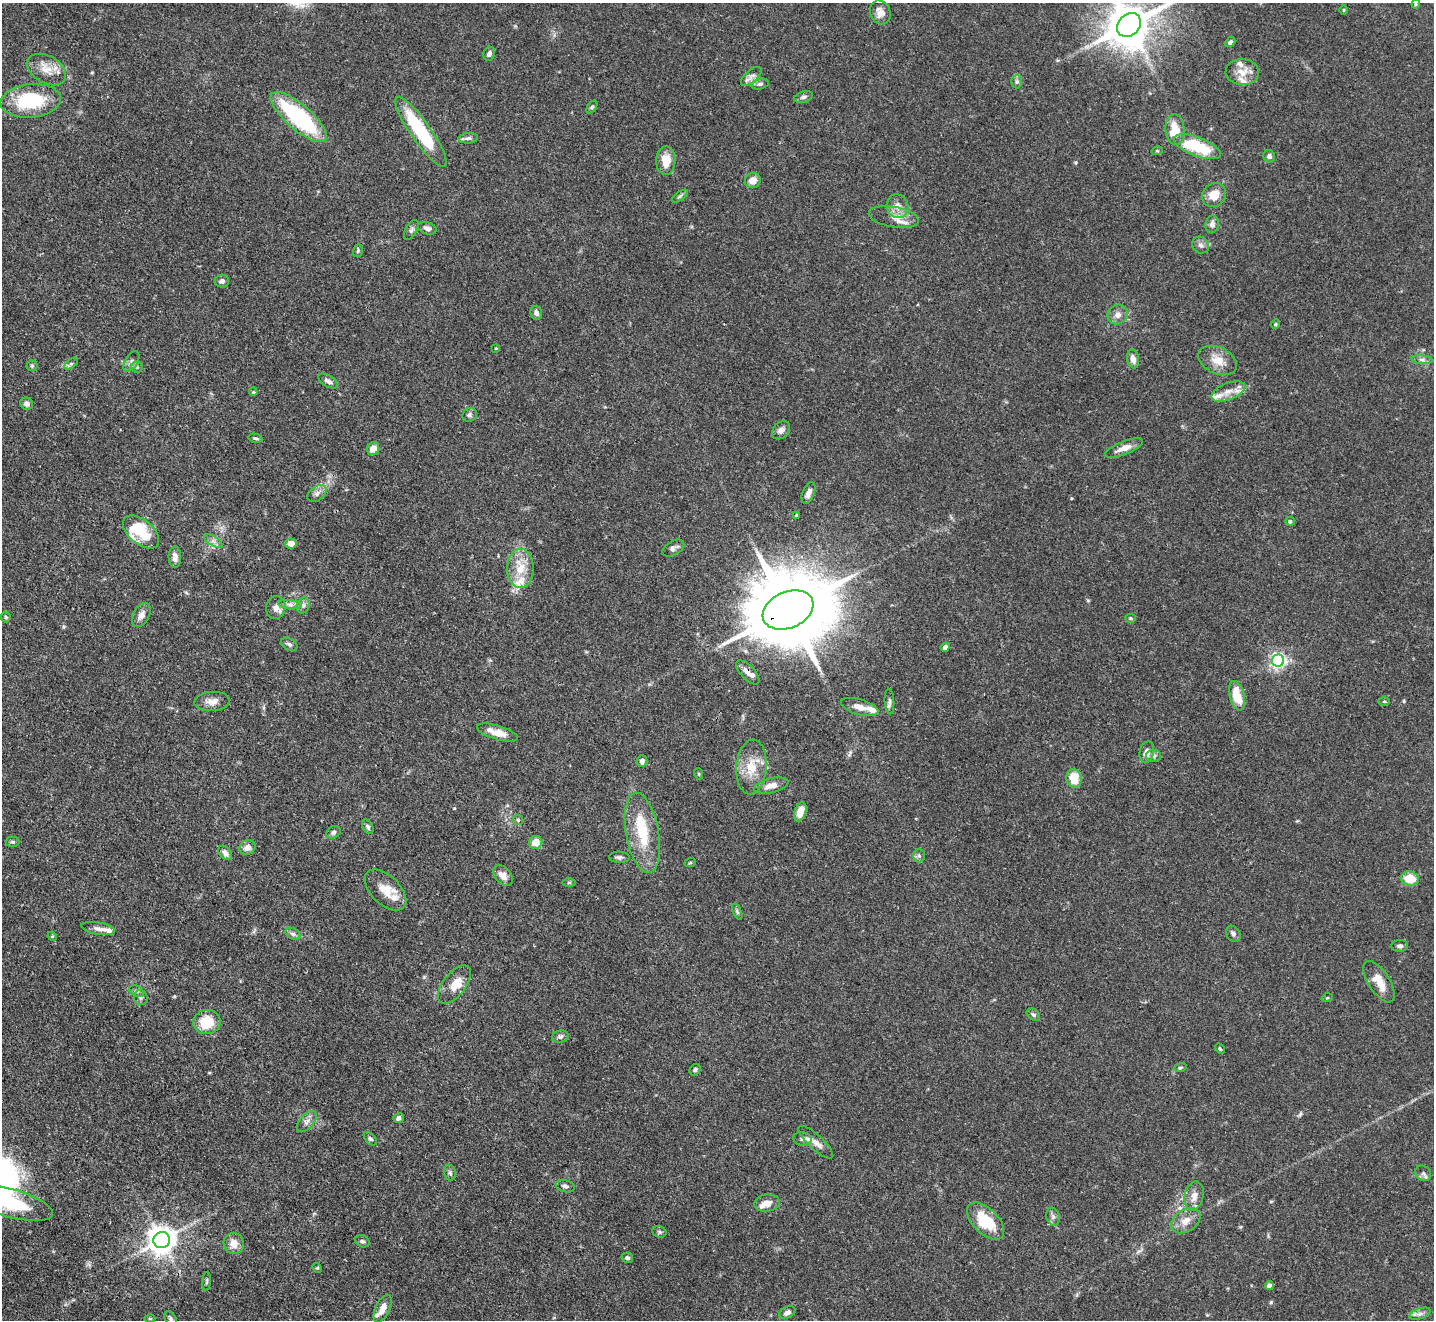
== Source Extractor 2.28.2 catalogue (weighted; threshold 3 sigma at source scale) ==
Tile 7 of 4 x 4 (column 3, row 2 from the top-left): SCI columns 2864-4295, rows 2928-4245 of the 5728 x 5718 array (HDU 1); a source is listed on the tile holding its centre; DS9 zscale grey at full resolution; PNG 1436 x 1322 px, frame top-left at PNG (2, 3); each listed source drawn as its Kron ellipse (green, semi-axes under 4 px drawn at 4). Shown black and unused: <1% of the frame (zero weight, under 3 of 4 exposures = <1% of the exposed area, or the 3 px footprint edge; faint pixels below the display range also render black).
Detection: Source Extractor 2.28.2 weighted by HDU 2 'WHT'; one run over the whole footprint, this tile lists its part. Background 0.068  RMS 0.0034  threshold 0.0155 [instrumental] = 3 sigma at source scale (4.5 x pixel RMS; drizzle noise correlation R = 1.50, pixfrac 1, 0.05/0.05 arcsec/px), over >= 5 px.
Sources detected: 162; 15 inside a brighter listed object's ellipse — not listed separately; the other 147 listed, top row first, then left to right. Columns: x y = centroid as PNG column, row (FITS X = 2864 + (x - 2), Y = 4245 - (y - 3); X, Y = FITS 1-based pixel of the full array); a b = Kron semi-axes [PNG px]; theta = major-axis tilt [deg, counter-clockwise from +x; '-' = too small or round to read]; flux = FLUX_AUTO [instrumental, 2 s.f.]
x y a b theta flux
1416 4 4 4 - 0.34
1344 10 5 3 - 0.32
880 12 12 10 -65 2.6
1129 25 13 10 45 1400
1230 42 6 4 43 0.73
489 54 7 5 69 1.2
47 69 21 13 -30 5.5
1242 72 16 13 -2 4.8
751 76 12 6 41 1.7
1017 82 7 5 89 0.81
760 84 8 5 14 0.92
803 97 9 5 16 1
31 101 30 16 5 23
592 107 7 4 53 0.51
299 117 35 12 -41 41
1175 130 15 9 -84 7.7
421 132 42 10 -55 28
468 138 10 5 4 1.1
1197 147 25 9 -21 16
1157 151 5 3 - 0.37
1269 156 6 5 - 0.97
666 161 14 9 88 5.8
753 180 8 7 - 3.1
1214 195 12 11 - 5.4
680 196 9 4 35 0.77
898 206 12 10 -69 3.1
894 217 25 10 -10 4.4
1212 224 9 6 82 1.7
427 228 9 6 -17 1.3
411 230 11 5 61 1
1201 245 9 8 - 1.4
358 251 6 5 - 0.56
222 281 7 6 - 1
536 313 7 5 -74 1.2
1118 315 10 9 - 2
1275 324 5 4 - 0.43
496 348 3 2 - 0.24
1133 359 9 6 -79 2.1
1218 360 20 13 -26 5
1422 360 10 4 -5 1
131 362 11 6 59 1.3
71 364 8 4 37 0.69
32 366 5 5 - 0.52
137 367 5 5 - 0.63
328 381 11 5 -31 1.3
1228 391 18 8 21 3.9
253 392 4 3 - 0.28
27 404 6 6 - 1.2
470 415 8 6 37 0.85
781 430 10 7 45 1.8
255 438 7 4 -10 0.61
1124 448 20 6 21 3.4
373 449 7 6 - 3.2
317 493 11 7 37 1.5
808 493 11 6 68 1.9
797 515 4 3 - 0.36
1290 521 5 4 - 0.73
141 532 21 12 -40 11
214 541 10 4 -31 1.2
291 544 6 5 - 2.8
673 548 12 7 30 1.3
175 557 10 6 -88 1.7
520 568 19 13 89 7.6
290 605 12 4 -5 1.5
303 605 8 6 71 1.1
276 607 11 9 80 2.2
788 610 26 18 23 5200
141 615 13 8 61 1.9
6 617 5 5 - 0.5
1131 618 5 4 - 0.41
289 644 9 5 -31 0.87
945 647 5 4 - 1.4
1278 661 6 6 - 98
748 672 15 7 -46 2.3
1237 696 15 7 -75 7.6
212 701 18 9 4 2.8
889 701 13 5 -87 1
1384 701 5 3 - 0.36
860 707 19 7 -16 3.3
497 733 21 7 -17 4.5
1147 752 11 7 76 2.4
1154 756 7 6 - 0.89
642 761 6 5 - 1.4
751 767 27 15 85 8.1
699 774 5 3 - 0.35
1074 778 9 7 -81 7
771 786 17 7 13 3.2
800 812 10 5 73 3.9
518 820 5 4 - 0.49
368 827 8 4 -62 0.83
334 832 7 6 - 0.88
642 833 41 16 -80 15
12 842 7 5 -2 0.59
536 842 7 6 - 3.9
247 848 8 7 - 2.2
225 853 8 5 -49 1.6
919 856 7 6 - 0.81
619 857 10 5 -2 0.95
690 863 6 3 18 0.37
503 875 12 8 -50 2.9
1410 879 9 7 -10 6.8
569 883 7 4 0 0.49
385 890 25 14 -44 6.4
737 912 8 4 -67 0.64
98 928 17 6 -9 1.9
293 934 8 5 -30 0.99
1233 934 8 6 -57 0.99
52 936 5 4 - 0.31
1400 946 8 6 1 0.96
1379 982 24 10 -57 5.9
454 985 22 11 52 5.3
137 991 8 5 -27 0.91
141 997 7 7 - 0.88
1327 998 5 3 - 0.35
1033 1015 7 5 -38 0.75
207 1022 13 12 - 9.8
560 1036 8 6 13 1
1220 1049 5 3 - 0.44
1180 1068 6 4 19 0.56
695 1070 6 5 - 0.89
398 1118 5 4 - 1.2
307 1122 13 7 47 1.6
370 1139 8 5 -46 0.83
802 1139 9 7 -8 1.1
816 1142 23 7 -43 2.5
450 1173 8 6 -74 0.8
1423 1173 9 7 -38 1.1
565 1186 9 6 -15 1.1
1194 1196 15 9 77 2.8
10 1203 44 14 -16 28
767 1203 13 8 7 2.8
1053 1217 9 6 -76 1.1
985 1221 23 12 -45 14
1186 1221 16 11 33 3.8
659 1232 7 5 -21 0.68
162 1240 8 8 - 480
362 1241 7 6 - 0.79
234 1243 11 10 - 3.4
627 1258 6 5 - 0.69
317 1268 5 4 - 0.41
207 1281 9 3 85 0.56
1269 1286 4 4 - 1.7
383 1308 15 7 66 3
787 1312 8 5 25 1.4
1420 1314 11 5 18 1.3
150 1318 5 3 - 0.35
171 1318 8 5 -52 0.77
Overlapping masked pixels (flux is a lower limit): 2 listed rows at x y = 788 610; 748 672
Isophote crosses this tile's border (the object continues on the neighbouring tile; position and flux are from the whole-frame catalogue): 2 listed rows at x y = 1129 25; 10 1203